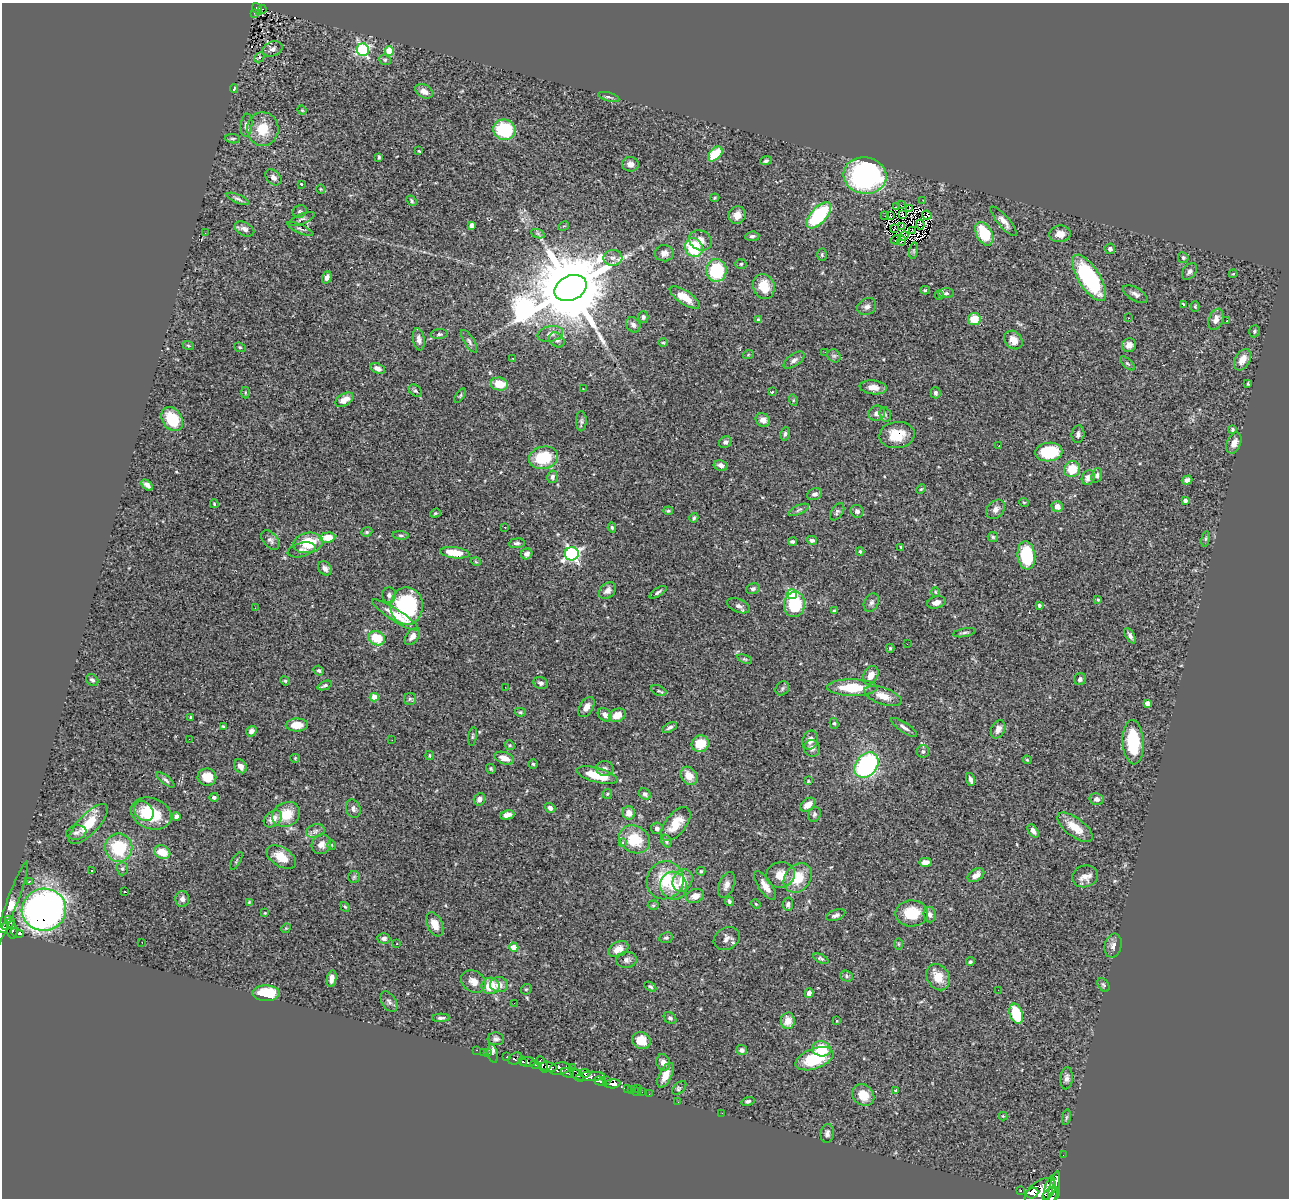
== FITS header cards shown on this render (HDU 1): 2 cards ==
NAXIS1  =                 1287
NAXIS2  =                 1196

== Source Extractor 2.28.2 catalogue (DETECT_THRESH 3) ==
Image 1287 x 1196 px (HDU 1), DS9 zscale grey, 1 PNG px = 1 image px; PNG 1291 x 1200 px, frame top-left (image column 1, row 1196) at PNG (2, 3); each listed source drawn as its Kron ellipse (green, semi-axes under 4 px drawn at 4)
Background 1.09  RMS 0.05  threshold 0.149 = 3 sigma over >= 5 px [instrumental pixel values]
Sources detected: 399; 2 with non-positive FLUX_AUTO (blend fragments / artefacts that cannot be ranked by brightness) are neither listed nor drawn; the other 397 listed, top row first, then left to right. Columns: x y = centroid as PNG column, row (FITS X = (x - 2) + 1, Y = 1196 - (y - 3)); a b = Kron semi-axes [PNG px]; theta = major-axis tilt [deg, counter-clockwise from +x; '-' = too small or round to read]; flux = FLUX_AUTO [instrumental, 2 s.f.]
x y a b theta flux
257 9 6 4 -53 53
262 9 4 3 - 5.2
254 13 3 2 - 9.5
273 49 10 7 22 14
363 50 6 6 - 560
389 51 4 4 - 95
259 57 5 3 - 3.3
385 60 6 5 - 5.5
234 88 4 3 - 5.5
424 91 9 6 -30 24
609 97 11 3 -15 6.6
302 110 5 4 - 3.8
246 125 11 6 83 13
263 129 17 16 - 77
504 130 11 10 - 190
233 139 7 4 -5 5.7
419 151 3 3 - 4.3
715 154 9 5 47 100
379 157 3 3 - 4.7
766 161 6 4 18 6
630 164 8 7 - 21
865 176 21 18 -8 670
273 177 9 6 -45 15
301 184 3 3 - 4.5
321 189 4 4 - 3.2
715 198 4 3 - 3.5
238 199 12 4 -23 8.4
923 200 2 2 - 1.7
411 201 6 3 -51 4.7
901 205 3 2 - 7.5
897 206 3 2 - 2.4
910 208 4 2 - 0.52
300 211 7 6 - 8.1
737 215 9 8 - 24
819 215 16 7 48 270
902 215 4 2 - 2.5
927 215 5 3 - 13
885 216 2 2 - 2
891 216 4 2 - 4.1
302 219 14 5 21 11
1004 221 19 6 -49 23
920 224 5 3 - 2.9
472 225 4 4 - 20
564 226 6 3 30 3.5
901 226 4 2 - 0.82
895 228 3 2 - 3.7
244 229 10 6 -27 14
300 229 14 4 -24 9.5
912 230 3 2 - 4.3
205 233 2 2 - 4.8
538 234 7 4 -20 7.5
984 234 12 8 -62 130
1060 234 11 8 8 27
752 236 7 5 6 7.4
904 236 5 3 - 1.4
700 240 12 10 -25 29
896 240 5 2 - 4.2
901 241 5 3 - 6.2
694 248 10 8 -58 170
1110 249 5 5 - 9.4
914 251 8 4 82 3.7
664 253 9 8 - 19
822 255 6 5 - 5.3
613 258 9 8 - 20
1183 258 5 5 - 5.9
741 264 5 4 - 4.9
716 270 11 10 - 210
1189 271 9 6 52 12
1233 274 4 3 - 2.8
327 277 6 4 70 15
1089 278 26 10 -57 340
764 286 13 10 -68 72
571 288 17 12 25 61000
925 290 5 4 - 4.7
946 293 8 5 2 7.4
1135 294 14 6 -29 14
939 295 4 4 - 3.8
685 297 17 6 -34 56
1183 305 4 3 - 5.4
1195 306 5 4 - 3.6
867 307 10 8 32 15
643 317 6 5 - 7.8
1128 318 3 2 - 4.1
974 319 6 6 - 59
1216 319 11 7 70 21
758 320 4 3 - 9.4
1227 320 3 2 - 29
633 325 8 6 -57 16
1254 331 6 5 - 5
439 334 9 5 5 7.8
550 334 13 7 12 18
419 339 11 6 -80 15
557 340 9 6 -39 11
1013 340 10 8 -46 32
469 341 13 5 -59 9.5
663 343 4 3 - 3.2
188 345 6 3 -20 3.7
1129 345 7 7 - 16
240 347 6 4 -22 4.4
825 352 3 2 - 4.5
748 355 5 3 - 3.4
834 356 7 6 - 8
513 358 3 2 - 3.6
794 360 12 6 35 14
1242 360 12 7 59 35
1127 363 9 4 -44 6
377 368 8 5 -24 12
499 384 9 6 -8 68
1248 384 4 3 - 4
873 387 14 7 -6 30
583 389 2 2 - 1.9
415 391 7 5 -40 7.1
245 392 6 3 90 3.2
772 392 3 2 - 2.3
936 393 6 5 - 8.2
460 396 8 4 55 4.9
344 400 10 6 32 33
793 400 6 3 -73 3.7
877 413 8 7 - 18
885 414 7 5 -73 7.1
172 419 13 10 -56 100
763 420 7 6 - 16
581 421 10 5 89 7.9
1232 429 4 3 - 5.4
785 434 7 4 82 6.7
1078 434 9 6 82 12
897 435 18 13 5 77
725 442 6 5 - 10
1234 443 11 7 67 23
999 446 2 2 - 1.9
1049 452 13 9 6 160
543 458 14 11 13 140
721 465 7 5 -10 13
1072 469 8 7 - 67
1097 475 7 5 72 7.9
552 477 6 5 - 11
1088 478 7 6 - 23
1187 480 5 4 - 10
147 485 7 4 -42 14
921 489 5 3 - 3.4
815 494 8 5 19 11
1185 500 4 3 - 14
1024 502 5 3 - 3.2
214 504 4 3 - 3.3
1057 506 6 5 - 25
996 509 11 8 48 19
799 510 11 4 24 8.5
668 511 5 3 - 4
857 511 6 6 - 9.9
837 512 9 6 57 8
435 513 5 4 - 4.4
694 518 5 4 - 5.2
505 527 3 2 - 6.8
612 527 5 4 - 6.3
367 532 6 4 21 4.6
401 535 8 4 -5 6.1
327 537 8 5 5 59
993 537 5 5 - 4.7
1206 539 8 4 81 6
270 540 11 7 -50 13
812 540 5 4 - 8.8
792 542 4 3 - 7.1
308 543 15 10 9 100
517 543 8 5 6 8.4
901 547 4 3 - 3.7
302 550 14 7 14 15
860 551 4 3 - 4.6
455 553 15 5 -7 69
527 554 6 5 - 14
572 554 7 6 - 770
1026 555 14 9 -83 210
476 562 5 3 - 2.8
325 568 8 6 -46 15
753 589 7 5 18 7.2
608 591 10 7 43 15
658 592 10 4 32 9.2
935 592 5 3 - 3
792 594 5 5 - 300
389 595 7 6 - 10
1098 599 4 3 - 4.2
871 602 10 7 61 13
936 602 9 6 15 18
794 604 13 10 80 170
1039 605 4 3 - 5.2
407 606 19 16 -89 350
738 606 12 6 -21 13
255 608 3 2 - 3.9
834 611 4 3 - 3.8
395 615 27 6 -32 54
964 633 11 4 11 7.9
1130 636 8 4 -60 11
412 637 10 6 52 18
377 638 9 7 -24 87
907 644 2 2 - 3.8
890 648 4 4 - 4.4
745 659 8 4 -22 4.8
319 671 5 4 - 5.8
871 675 10 7 61 26
1080 679 6 5 - 11
92 680 6 5 - 9.3
285 681 5 4 - 4.1
541 683 7 6 - 10
325 685 7 4 22 7.2
505 687 2 2 - 4.2
782 688 8 6 49 7.3
852 688 25 8 -1 120
658 691 8 4 -24 5.8
883 696 20 8 -19 42
374 697 4 4 - 46
410 699 6 6 - 6.3
1147 703 4 4 - 25
586 707 11 6 58 22
520 712 5 4 - 4.9
605 715 8 6 -40 18
617 715 9 6 22 45
191 717 3 3 - 4.6
834 723 5 4 - 4.9
297 725 11 6 1 45
223 726 4 3 - 4.7
670 727 8 4 28 8.4
904 727 15 5 -34 14
998 729 9 6 63 21
251 731 5 5 - 16
473 736 9 3 81 4.2
189 739 2 2 - 2.1
392 740 3 2 - 2.7
810 740 10 7 68 23
1133 742 22 10 -87 170
700 744 9 8 - 73
510 745 5 4 - 3.9
812 748 8 8 - 17
923 751 6 6 - 8.3
429 755 4 3 - 4.7
295 758 4 4 - 3.4
504 758 10 6 -19 32
1027 760 4 3 - 3.4
533 764 4 4 - 4.7
866 765 14 10 51 490
240 766 7 5 -55 19
605 768 9 7 -3 13
491 769 5 4 - 5.5
597 775 21 7 -15 100
689 776 10 7 -52 44
207 777 9 8 - 53
166 780 11 4 -38 8.7
970 780 7 3 -72 8.4
808 781 4 4 - 3.1
607 794 5 4 - 3.8
645 794 6 5 - 11
214 797 4 4 - 10
479 799 6 5 - 15
1096 799 7 6 - 11
808 805 8 5 38 30
550 808 5 4 - 14
353 809 9 7 -74 12
144 811 11 8 -47 32
629 813 6 6 - 33
151 814 21 15 -20 140
286 814 14 12 28 75
814 814 7 6 - 8
507 815 7 4 13 20
176 816 4 4 - 15
273 819 10 7 39 28
88 824 26 10 46 88
676 824 20 10 52 68
1075 827 21 9 -37 58
657 828 6 5 - 11
315 831 9 6 18 15
1033 831 7 4 -56 16
76 833 10 7 11 11
634 839 16 13 -28 100
666 841 6 4 -63 7.2
623 843 4 4 - 10
321 844 10 9 - 24
332 845 5 3 - 2.5
119 848 14 13 - 170
162 852 8 6 -24 63
281 857 16 9 -32 56
236 861 10 2 59 3.9
925 862 6 4 2 15
122 869 7 5 -89 7.2
92 871 3 2 - 3.9
701 871 4 4 - 4.2
781 875 14 12 9 46
976 875 9 6 32 26
1085 876 13 11 16 26
354 877 6 6 - 6.3
798 878 16 12 50 87
665 880 19 18 - 130
682 880 11 9 62 53
29 881 3 3 - 4.3
727 885 13 7 69 18
674 886 14 13 - 68
765 886 17 6 -56 29
125 892 3 2 - 3.6
695 896 9 7 20 26
182 899 8 7 - 13
729 901 5 4 - 5.8
249 902 3 3 - 3
756 904 5 3 - 3.3
788 904 6 5 - 10
11 905 47 5 69 180
653 905 5 4 - 5.4
345 907 5 3 - 4
44 910 22 21 - 2100
265 913 3 3 - 2.7
912 913 16 13 2 95
836 915 10 5 20 11
930 915 8 6 -82 10
8 920 4 3 - 200
9 924 8 3 39 320
435 924 13 7 -66 39
3 928 5 4 - 470
286 928 5 4 - 3.3
12 930 9 5 -83 280
17 933 7 3 -21 130
384 938 6 5 - 12
666 938 7 5 8 6.2
727 938 14 11 30 19
142 942 2 2 - 1.5
397 944 3 2 - 9.2
899 944 6 4 -89 4.3
1113 946 12 8 77 17
514 947 5 4 - 42
618 949 11 7 27 31
821 959 8 4 -25 5.8
627 960 10 8 5 14
970 962 4 4 - 5.4
847 976 6 5 - 6.6
938 977 14 11 -58 50
332 979 8 5 80 22
473 981 13 10 -34 28
499 985 9 7 -6 23
1103 985 8 5 -53 6.2
490 986 9 8 - 66
650 987 6 4 -31 6.2
526 989 6 5 - 4.7
998 990 2 2 - 17
266 993 13 8 -1 100
809 993 5 4 - 16
389 1002 11 7 -57 10
514 1003 2 2 - 5.4
1016 1014 10 6 -72 120
441 1018 8 3 2 8.3
670 1018 7 5 -41 7.4
788 1021 8 7 - 37
837 1021 3 2 - 2.1
496 1039 8 6 -4 9.8
641 1041 9 8 - 48
821 1049 9 7 -13 89
476 1050 3 2 - 16
742 1050 5 5 - 9
483 1052 2 2 - 5.9
488 1053 3 2 - 32
493 1054 9 5 -76 17
507 1057 3 3 - 240
515 1059 7 5 25 250
814 1059 20 10 20 170
522 1061 4 3 - 250
528 1062 7 5 -4 920
663 1062 8 6 -74 21
535 1064 5 3 - 560
542 1064 9 4 -67 390
549 1067 8 5 -14 1100
573 1067 4 2 - 79
560 1069 11 6 8 940
567 1073 7 4 -24 440
585 1073 5 4 - 190
577 1075 8 4 -46 480
665 1075 13 6 63 41
590 1076 14 4 3 280
1067 1078 11 6 85 14
606 1080 3 2 - 36
600 1081 6 4 -19 470
613 1084 8 4 4 880
638 1088 2 2 - 11
679 1088 8 5 42 9.1
627 1089 4 3 - 35
632 1090 3 3 - 19
895 1090 3 2 - 3.1
636 1091 3 2 - 14
642 1092 2 2 - 15
649 1094 2 2 - 12
863 1095 12 10 -40 55
748 1101 6 4 17 7.1
678 1102 2 2 - 9.6
722 1113 2 2 - 7.3
1003 1116 4 4 - 3
1066 1117 8 4 81 5
827 1133 9 6 82 12
1063 1155 2 2 - 7.7
1049 1187 12 3 74 1000
1054 1187 16 5 77 2500
1021 1191 3 3 - 73
1040 1192 18 10 36 3200
1032 1193 6 5 - 1200
1051 1195 9 6 32 2300
At the frame edge (FLAGS 8, measured only in part): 2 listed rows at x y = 3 928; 1051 1195
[2 non-positive-flux detections neither listed nor drawn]